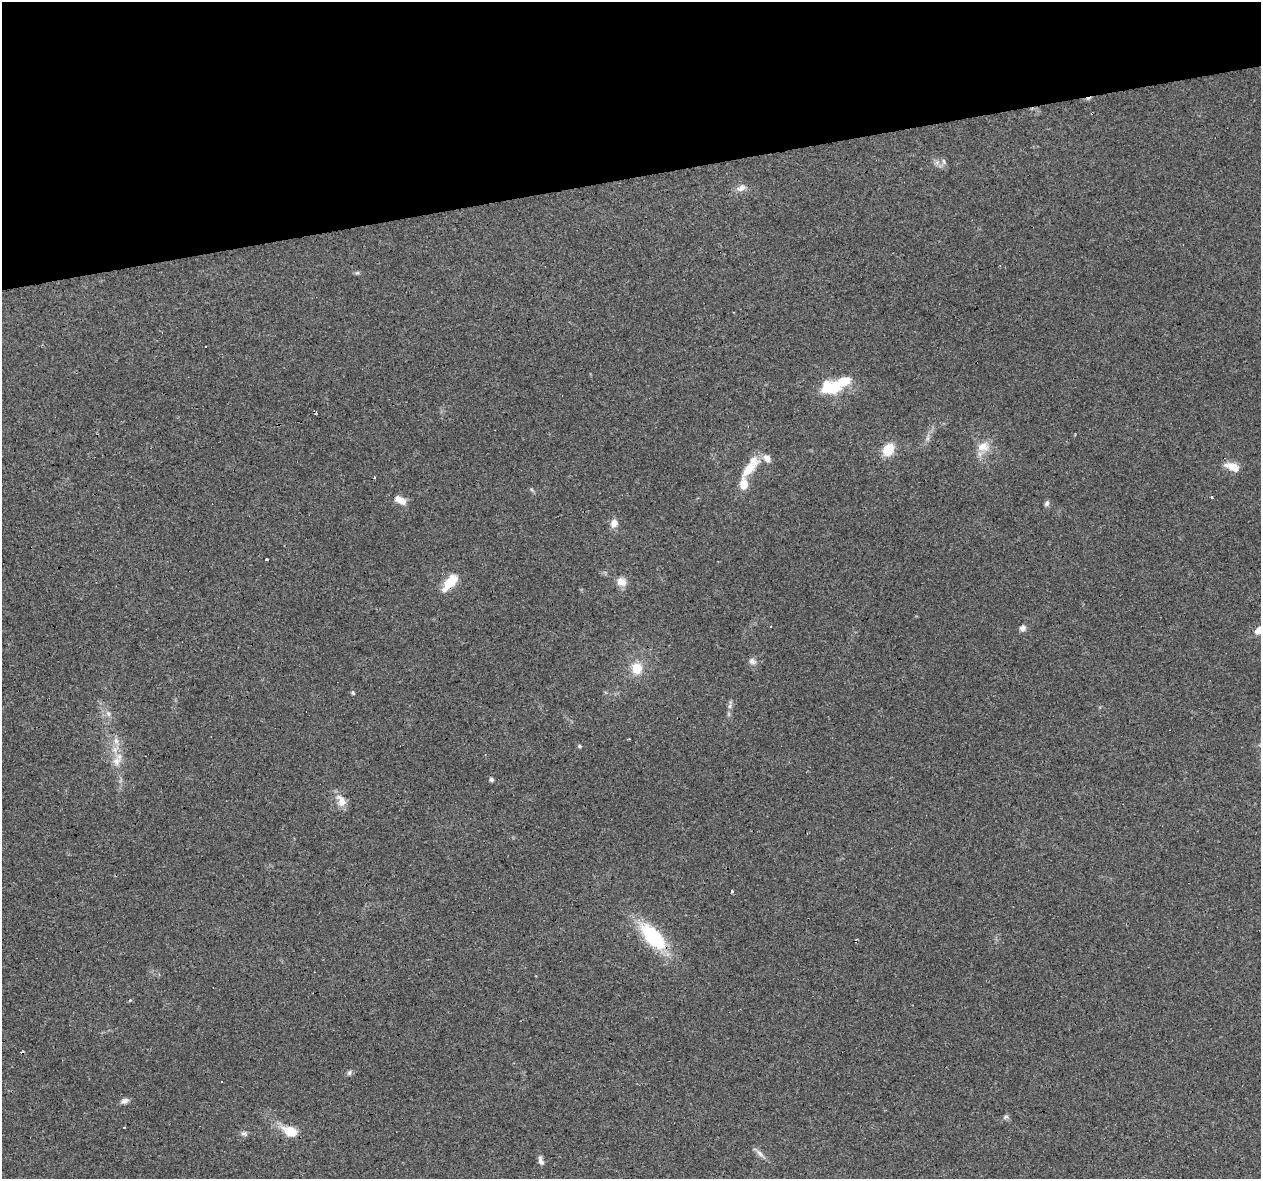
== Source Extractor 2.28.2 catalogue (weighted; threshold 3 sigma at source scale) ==
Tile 3 of 4 x 4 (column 3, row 1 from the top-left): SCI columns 2519-3777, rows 3614-4790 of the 5036 x 4824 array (HDU 1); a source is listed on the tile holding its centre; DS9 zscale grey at full resolution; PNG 1263 x 1181 px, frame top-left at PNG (2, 2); no overlay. Shown black and unused: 15% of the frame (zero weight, under 3 of 4 exposures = <1% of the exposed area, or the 3 px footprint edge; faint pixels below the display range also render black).
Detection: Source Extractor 2.28.2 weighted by HDU 2 'WHT'; one run over the whole footprint, this tile lists its part. Background 0.102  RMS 0.0062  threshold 0.0279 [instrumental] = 3 sigma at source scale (4.5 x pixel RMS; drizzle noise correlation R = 1.50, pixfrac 1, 0.0396/0.0396 arcsec/px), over >= 5 px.
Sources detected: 49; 2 inside a brighter object's white glare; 6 cosmic-ray / hot-pixel residue — not listed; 2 inside a brighter listed object's ellipse — not listed separately; the other 39 listed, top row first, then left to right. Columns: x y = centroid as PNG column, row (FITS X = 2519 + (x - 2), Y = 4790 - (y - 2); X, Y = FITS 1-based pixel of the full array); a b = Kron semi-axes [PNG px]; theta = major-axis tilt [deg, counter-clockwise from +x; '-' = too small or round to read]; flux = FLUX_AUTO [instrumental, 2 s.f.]
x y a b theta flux
944 161 8 4 -81 1.3
937 162 7 4 18 1.4
741 188 13 8 29 3.7
357 273 7 4 18 0.96
206 346 3 3 - 5.4
827 386 21 15 -59 15
983 447 16 13 18 8.5
888 449 18 13 56 10
1232 467 21 9 -23 6.9
748 469 29 11 42 14
1211 497 3 3 - 6.6
400 500 16 8 -25 5.6
1047 503 8 5 59 1.6
614 523 10 8 67 4.3
267 560 3 3 - 1.7
450 582 23 9 50 14
621 582 13 11 -27 5.1
1023 628 7 7 - 2.8
1259 630 11 8 42 5.7
752 661 10 8 -48 2.7
637 668 14 13 - 11
353 693 5 5 - 0.91
730 706 6 4 71 1.3
108 714 8 6 -69 2
116 741 10 6 -80 3.6
579 746 5 4 - 0.79
116 761 14 11 44 6
491 779 5 5 - 1.2
342 802 11 10 - 6.3
732 892 3 3 - 2.2
653 937 36 16 -46 44
349 1073 7 6 - 1.5
124 1101 10 7 21 2.5
1005 1117 9 5 26 1.4
124 1127 3 2 - 1.3
290 1131 17 10 -22 13
244 1134 11 5 -17 1.7
760 1154 14 6 -47 2.9
541 1161 12 6 -71 2.7
Overlapping masked pixels (flux is a lower limit): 1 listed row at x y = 450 582
Isophote crosses this tile's border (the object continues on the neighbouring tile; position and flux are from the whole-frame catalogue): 1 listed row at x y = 1259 630